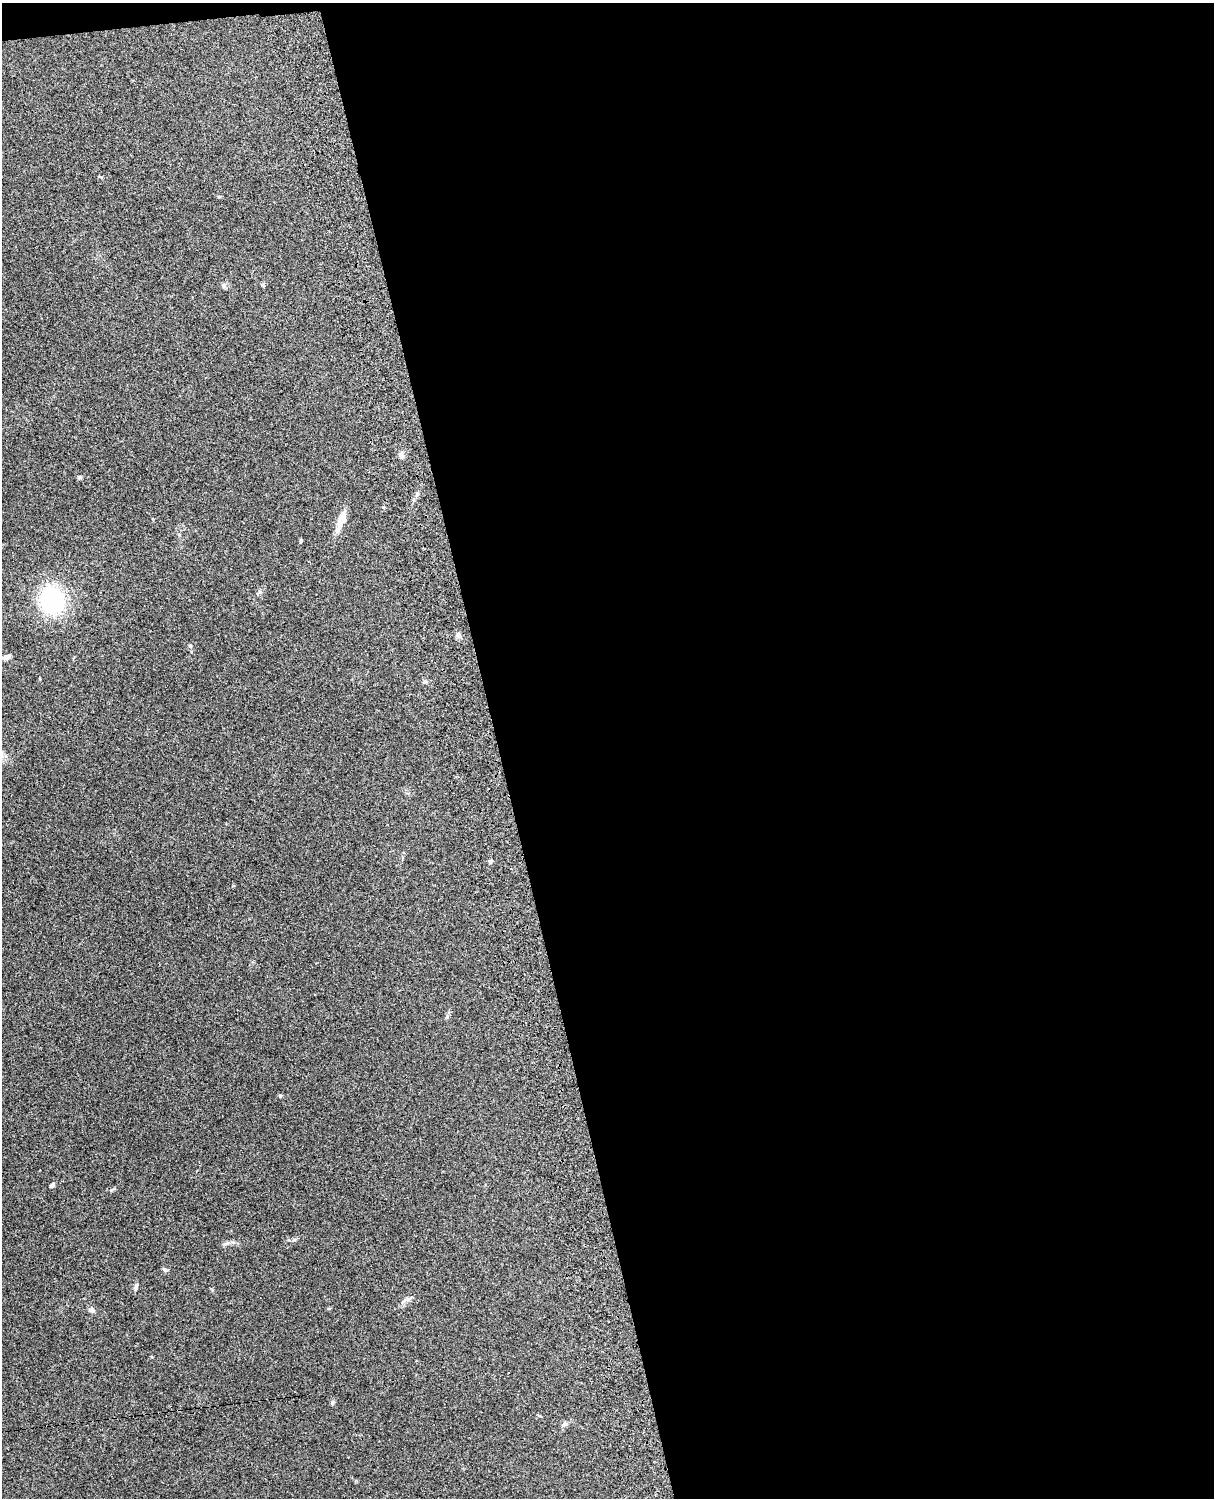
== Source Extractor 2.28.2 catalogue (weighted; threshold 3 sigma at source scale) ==
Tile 4 of 4 x 3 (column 4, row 1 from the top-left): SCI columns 3756-4967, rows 3155-4650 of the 5088 x 4927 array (HDU 1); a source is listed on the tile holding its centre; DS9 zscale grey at full resolution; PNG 1216 x 1500 px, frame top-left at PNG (2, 3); no overlay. Shown black and unused: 59% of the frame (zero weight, under 3 of 4 exposures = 6% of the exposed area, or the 3 px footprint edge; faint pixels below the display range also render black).
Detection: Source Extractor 2.28.2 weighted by HDU 2 'WHT'; one run over the whole footprint, this tile lists its part. Background 0.211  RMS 0.0082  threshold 0.037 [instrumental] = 3 sigma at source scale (4.5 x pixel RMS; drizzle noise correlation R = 1.50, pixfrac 1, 0.05/0.05 arcsec/px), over >= 5 px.
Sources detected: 21; all 21 listed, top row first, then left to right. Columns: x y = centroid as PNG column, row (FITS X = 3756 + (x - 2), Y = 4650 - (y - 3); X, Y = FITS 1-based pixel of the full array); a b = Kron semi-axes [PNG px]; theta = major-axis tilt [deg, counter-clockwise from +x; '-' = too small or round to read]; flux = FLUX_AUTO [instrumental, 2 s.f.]
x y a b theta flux
219 196 5 3 - 0.81
263 285 6 4 -72 0.97
223 286 8 4 -82 1.4
401 456 8 5 -57 2.2
79 477 6 4 20 1.1
341 521 29 8 70 9.9
301 540 4 3 - 1.1
52 600 22 19 -70 88
459 635 8 6 -44 2.5
190 646 5 4 - 1
6 657 13 7 16 3.8
425 682 6 4 0 1.3
490 861 5 4 - 1.2
280 1096 5 4 - 1
52 1185 7 5 42 1.8
227 1243 10 5 14 2.4
165 1270 7 4 -19 1.2
136 1286 10 5 81 1.8
92 1310 9 7 -50 2.2
332 1403 7 5 83 1.3
564 1424 8 5 63 1.8
Isophote crosses this tile's border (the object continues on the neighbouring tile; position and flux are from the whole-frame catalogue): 1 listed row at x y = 6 657
Unlisted compact peaks at least as high as the median listed source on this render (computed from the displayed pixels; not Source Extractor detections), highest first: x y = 294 1240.